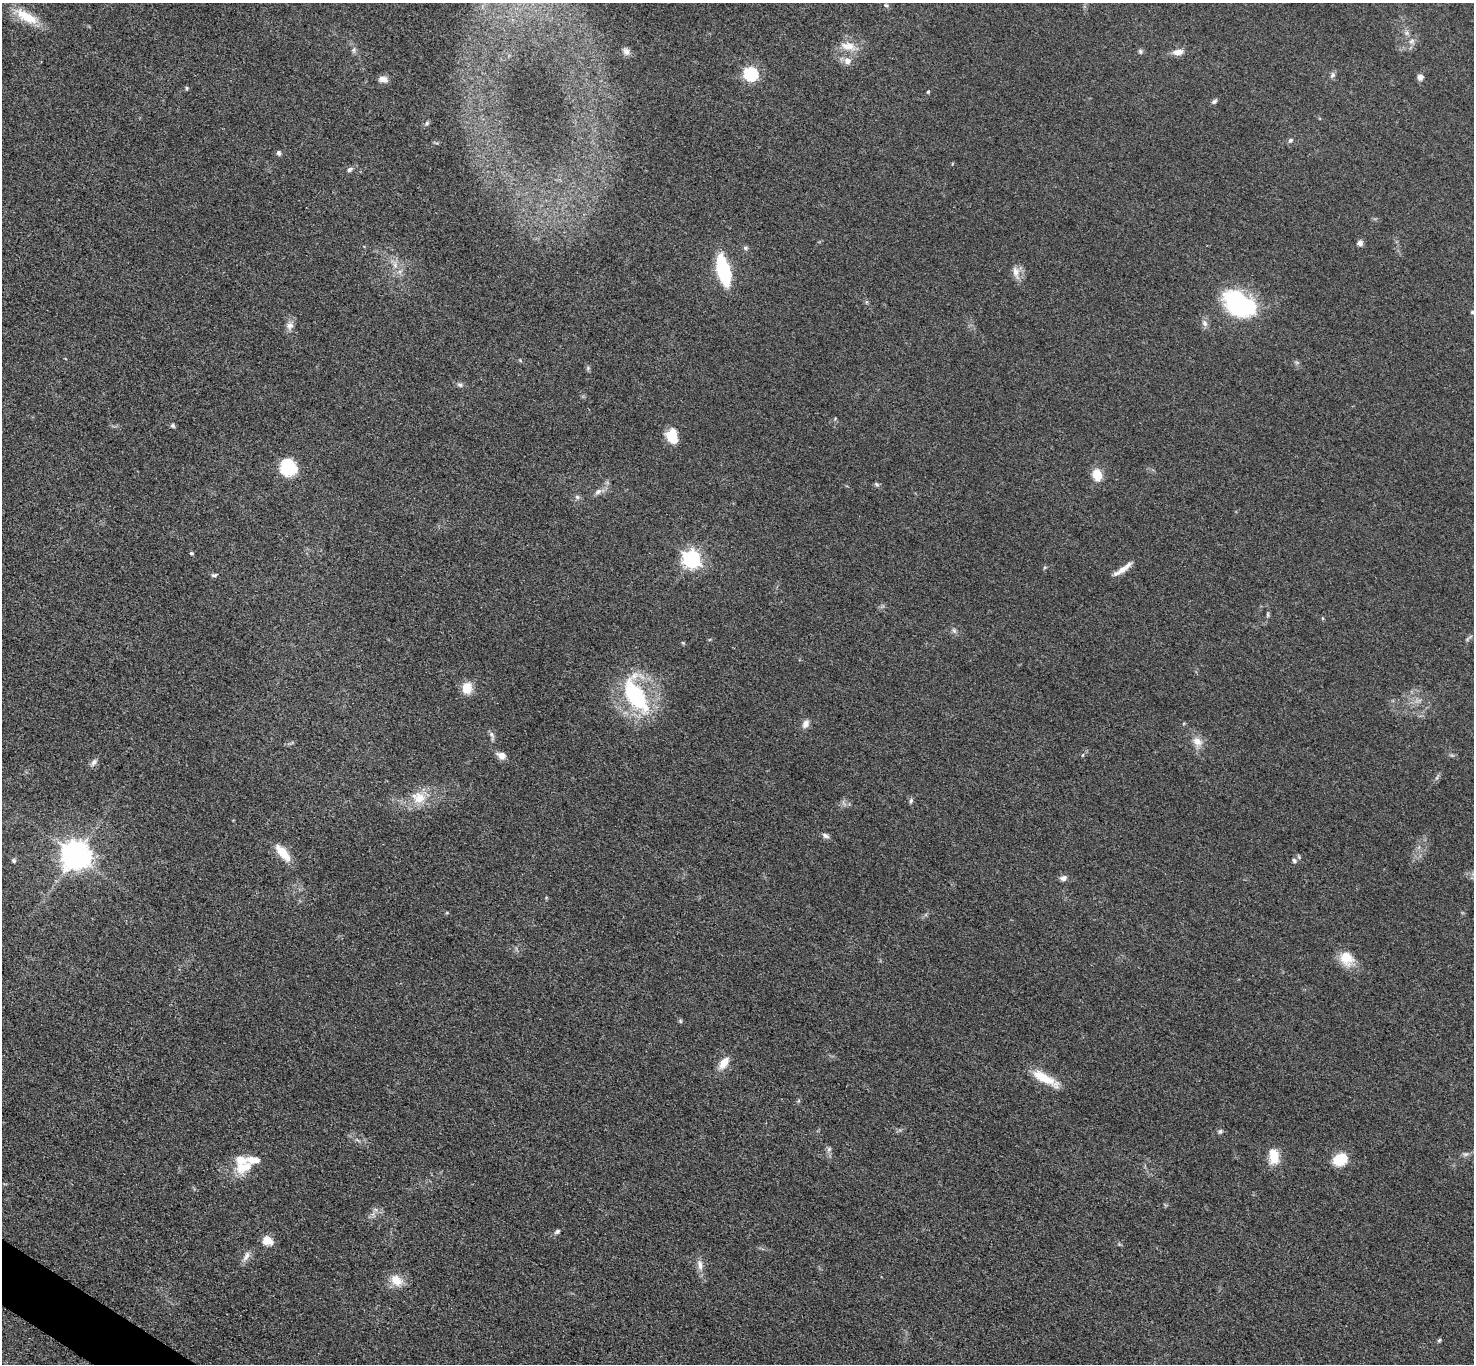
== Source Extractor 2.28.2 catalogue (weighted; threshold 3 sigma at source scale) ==
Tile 7 of 4 x 4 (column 3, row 2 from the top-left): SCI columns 2959-4430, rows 2889-4250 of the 5911 x 5916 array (HDU 1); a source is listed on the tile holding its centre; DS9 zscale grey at full resolution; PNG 1476 x 1366 px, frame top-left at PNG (2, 3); no overlay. Shown black and unused: <1% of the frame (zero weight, under 3 of 5 exposures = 1% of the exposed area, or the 3 px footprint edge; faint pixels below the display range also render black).
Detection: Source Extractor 2.28.2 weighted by HDU 2 'WHT'; one run over the whole footprint, this tile lists its part. Background 0.0534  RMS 0.0058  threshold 0.0261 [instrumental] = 3 sigma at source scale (4.5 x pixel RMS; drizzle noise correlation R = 1.50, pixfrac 1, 0.05/0.05 arcsec/px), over >= 5 px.
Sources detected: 79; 1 inside a brighter object's white glare — not listed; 3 inside a brighter listed object's ellipse — not listed separately; the other 75 listed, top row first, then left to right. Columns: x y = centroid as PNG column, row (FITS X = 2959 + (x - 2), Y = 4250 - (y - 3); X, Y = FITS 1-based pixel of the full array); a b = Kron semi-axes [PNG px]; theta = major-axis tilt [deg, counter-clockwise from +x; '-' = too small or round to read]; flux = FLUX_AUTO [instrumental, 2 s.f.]
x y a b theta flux
886 5 7 5 -21 0.9
26 16 32 12 -29 14
1411 41 8 6 65 1.9
848 46 23 11 -9 7.6
354 50 8 4 82 1.3
626 51 10 8 -43 2.6
1140 51 7 5 -75 1
1178 52 13 7 4 4.3
847 61 10 9 - 3.7
751 74 6 6 - 95
1332 75 9 6 60 1.6
1420 77 7 7 - 2.4
383 79 11 8 -12 3.5
186 88 6 4 -90 0.66
928 92 5 4 - 0.63
1214 101 9 5 41 1.3
427 123 6 5 - 1
1291 140 7 6 - 1.3
278 153 6 5 - 1.4
350 169 8 5 34 1.4
1360 243 6 6 - 2.4
745 248 7 5 -2 1.1
395 265 9 6 -77 2.7
723 270 18 8 -76 71
1016 272 19 8 -77 4.5
1239 304 35 23 -32 65
1472 312 5 4 - 0.73
1204 323 9 7 -66 2.2
289 325 10 9 - 3.1
460 385 8 5 -18 1.4
173 426 6 5 - 1.1
673 433 13 13 - 6.6
288 467 18 16 -46 24
1097 475 13 10 -78 9.3
877 484 7 5 -28 1.1
598 492 10 6 37 2.4
577 497 7 5 -45 1.3
191 553 5 4 - 0.83
691 559 7 7 - 200
1124 568 24 6 39 5.3
214 575 9 5 12 1.2
1268 614 8 4 -90 0.98
954 631 9 5 -63 1.5
683 643 6 3 -19 0.59
467 688 11 9 -89 10
635 695 46 21 -62 56
805 724 11 8 59 3
492 734 9 5 -53 1.7
1197 741 15 10 -37 5.3
501 755 11 8 -26 3.6
94 762 11 7 51 2.2
419 798 18 17 - 12
911 801 7 5 69 1.1
825 836 9 6 -27 1.9
283 853 22 9 -50 11
75 855 9 9 - 810
1294 860 7 6 - 1.5
14 861 5 5 - 1
1063 878 8 6 10 2.4
1346 958 19 16 -50 11
680 1021 6 4 -89 0.74
724 1063 17 9 55 6.7
1045 1079 35 11 -25 13
1220 1131 6 5 - 1.1
829 1149 7 6 - 1.3
1466 1154 9 4 1 1.4
1274 1156 20 11 -81 9.8
1340 1159 15 11 27 15
244 1167 26 15 22 14
557 1231 7 5 33 1.3
267 1241 14 11 -25 5.6
246 1256 16 6 61 3.1
700 1265 15 6 -86 3.6
396 1280 16 12 -42 8.7
1439 1340 6 4 45 0.85
Isophote crosses this tile's border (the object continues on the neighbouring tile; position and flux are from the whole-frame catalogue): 1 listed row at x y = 1472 312